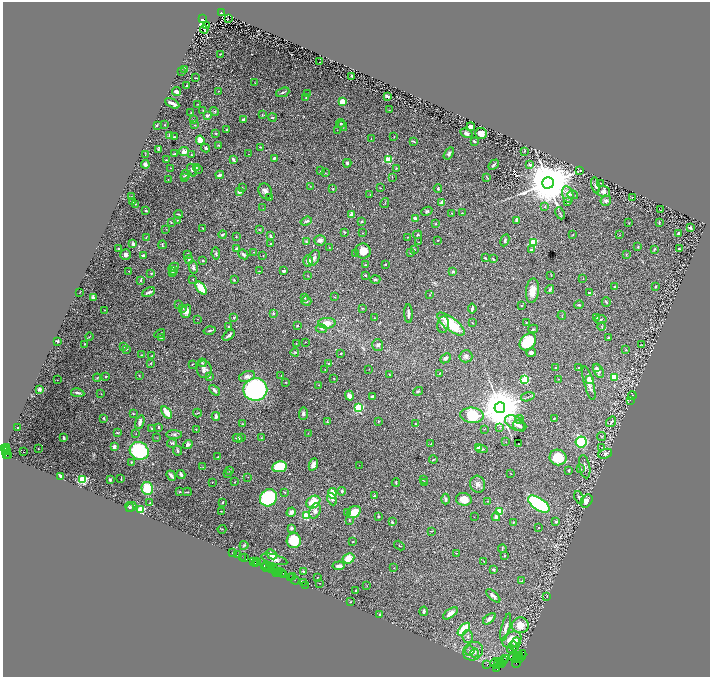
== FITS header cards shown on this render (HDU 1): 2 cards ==
NAXIS1  =                 1415
NAXIS2  =                 1349

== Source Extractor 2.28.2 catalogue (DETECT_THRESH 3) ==
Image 1415 x 1349 px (HDU 1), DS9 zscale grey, zoomed out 1/2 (1 PNG px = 2 x 2 image px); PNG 712 x 679 px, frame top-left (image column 2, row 1349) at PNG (3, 2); each listed source drawn as its Kron ellipse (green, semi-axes under 4 px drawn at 4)
Background 0.704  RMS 0.022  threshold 0.0646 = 3 sigma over >= 5 px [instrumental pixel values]
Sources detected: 535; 41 cannot appear on this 1/2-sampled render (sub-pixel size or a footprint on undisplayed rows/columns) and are neither listed nor drawn; the other 494 listed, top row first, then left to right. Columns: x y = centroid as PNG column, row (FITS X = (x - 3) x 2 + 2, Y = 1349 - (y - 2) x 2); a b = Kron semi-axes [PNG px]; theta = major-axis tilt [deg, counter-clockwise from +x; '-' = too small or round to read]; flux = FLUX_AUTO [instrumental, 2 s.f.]
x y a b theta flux
221 12 3 2 - 2800
202 19 4 3 - 470
228 19 2 1 - 1.4
207 25 2 1 - 4.1
204 29 4 1 - 3.7
220 54 2 1 - 1.5
319 62 2 1 - 2.5
185 69 4 2 - 3.1
181 72 2 1 - 1.3
352 76 3 2 - 4
195 78 2 1 - 2.7
255 83 2 2 - 2
186 86 2 2 - 3.5
219 91 2 2 - 1.9
177 92 4 3 - 13
283 92 7 2 20 8.1
307 94 2 1 - 1.3
387 96 3 2 - 15
306 98 2 1 - 2.2
342 102 4 3 - 53
172 103 7 2 -28 20
198 104 3 2 - 1.8
203 110 2 2 - 2.5
389 110 2 2 - 1.7
215 111 5 3 - 6.3
191 113 2 2 - 2
262 115 3 3 - 3.2
207 116 3 3 - 15
272 117 4 2 - 3.6
244 119 4 2 - 9.5
193 120 3 2 - 1.5
340 123 4 3 - 4.1
157 125 3 2 - 8.5
165 125 2 2 - 1.8
195 125 3 3 - 2.8
343 126 5 3 - 5.2
471 127 4 4 - 24
226 129 2 2 - 3.1
337 130 2 1 - 1.1
466 133 6 4 -28 12
481 133 6 5 - 37
216 134 2 2 - 3.5
170 135 3 3 - 9.4
175 137 2 2 - 2.6
394 137 3 2 - 1.6
371 139 2 2 - 1.1
200 140 5 3 - 58
413 141 4 2 - 4.9
474 141 3 2 - 5.4
218 145 3 2 - 3.2
260 147 3 2 - 2.8
206 148 4 3 - 7.1
158 149 4 2 - 3.5
524 151 2 2 - 3.6
184 152 5 4 - 24
175 154 3 2 - 5.3
248 154 2 1 - 0.93
449 154 6 4 56 9.2
145 155 2 2 - 1.4
192 155 3 2 - 2.7
274 158 3 2 - 11
166 160 2 2 - 4.2
233 160 4 2 - 13
388 160 3 3 - 220
347 163 4 3 - 5.6
145 164 4 3 - 14
493 165 6 3 47 6.5
530 165 2 2 - 18
196 167 3 3 - 6.3
171 168 2 2 - 1.4
396 168 3 2 - 2.2
199 169 4 3 - 2.6
192 170 6 4 -69 8.2
321 171 3 2 - 2.6
580 171 4 2 - 2.2
325 173 3 3 - 3.2
185 175 5 2 - 5.9
220 175 4 2 - 11
392 177 3 2 - 1.3
487 177 4 1 - 2.5
185 178 3 2 - 1.5
168 179 3 1 - 1.3
548 183 6 5 - 32000
600 183 3 2 - 2.7
595 185 8 3 -79 9.2
310 186 3 2 - 1.3
242 187 2 2 - 1.8
381 188 2 1 - 1.6
438 188 4 3 - 6.7
333 189 3 3 - 3
265 191 8 6 -64 15
239 192 2 2 - 36
604 192 6 5 - 21
568 194 8 5 -78 37
370 195 2 2 - 1.6
573 195 5 2 - 4
131 197 3 3 - 2.4
633 197 4 2 - 3.6
270 198 3 2 - 2.5
132 201 2 2 - 4.3
606 201 5 5 - 12
567 202 3 3 - 12
385 203 5 1 - 1.9
442 203 4 3 - 23
135 204 2 1 - 1.3
545 207 4 3 - 3.5
263 208 2 1 - 1.6
661 210 2 1 - 1.9
146 211 2 2 - 3.3
427 211 6 4 23 7.1
451 213 2 1 - 1.4
462 213 2 2 - 1.8
560 213 6 2 -65 4.2
178 214 4 2 - 4.7
352 214 4 3 - 13
416 219 3 2 - 33
177 220 2 2 - 1.7
516 220 4 2 - 5.8
306 221 6 3 19 8.5
171 222 3 2 - 2.5
361 222 4 2 - 2.7
659 222 3 2 - 4.2
629 223 4 2 - 1.9
436 224 4 3 - 4
690 228 3 2 - 7.4
166 229 2 1 - 1.2
203 229 2 2 - 3.3
259 230 4 2 - 3.2
344 232 3 2 - 3.7
363 233 2 1 - 1.8
678 233 4 3 - 7.6
223 234 4 3 - 5.3
573 234 3 2 - 2.1
418 235 4 3 - 4.3
619 235 3 2 - 2.2
271 236 3 2 - 4.4
236 237 2 2 - 1.8
408 237 2 2 - 1.5
146 238 3 3 - 2.8
320 240 6 5 - 13
438 240 2 2 - 1.6
505 240 6 3 66 8.5
306 241 3 3 - 5.9
419 242 2 2 - 2
533 242 3 3 - 290
133 244 3 2 - 11
270 244 2 1 - 2.5
162 245 4 2 - 4.6
329 247 2 2 - 1.4
638 247 4 3 - 3.8
119 248 2 2 - 4.5
236 248 3 2 - 6.6
414 249 3 2 - 1.7
654 249 4 2 - 4.9
679 249 3 2 - 5
531 250 3 3 - 7.7
363 251 8 7 - 56
254 252 2 1 - 1.9
216 253 6 3 -81 6.2
356 253 3 3 - 3.4
410 253 2 2 - 3.6
188 254 2 2 - 13
243 254 5 3 - 11
125 255 5 5 - 13
263 255 2 1 - 1.1
626 255 3 2 - 2
143 256 3 2 - 9.5
314 258 8 5 68 13
485 258 2 2 - 3.3
189 259 4 3 - 9.2
493 259 3 2 - 5.8
203 261 3 2 - 5.3
308 261 5 5 - 17
365 265 2 2 - 3.3
385 265 2 2 - 4.2
174 267 5 3 - 7.5
193 267 6 4 -81 9.4
173 270 3 2 - 4.5
129 271 2 1 - 1.9
259 271 2 2 - 2.4
283 271 3 2 - 9
173 272 4 3 - 3.8
453 272 3 2 - 9
151 273 3 2 - 2.3
366 275 2 2 - 4.5
551 275 3 1 - 1.3
308 276 3 2 - 1.8
193 279 2 1 - 2.2
375 279 5 3 - 5.5
583 279 2 1 - 1.1
141 280 3 2 - 7.9
234 280 2 2 - 2.2
656 286 2 2 - 8.7
614 287 4 3 - 4.1
201 288 7 4 -51 85
550 290 4 3 - 8.6
532 291 12 6 83 47
80 292 3 2 - 1.7
149 292 7 2 25 10
589 293 2 2 - 5.2
429 295 3 2 - 1.8
334 297 2 2 - 1.5
93 298 4 3 - 7.2
304 298 4 2 - 4
306 301 5 4 - 8.5
606 302 5 2 - 4.4
178 305 2 1 - 1.2
521 305 2 2 - 2.9
579 305 5 2 - 4.3
183 308 3 2 - 4.5
362 308 3 2 - 3.8
472 309 5 2 - 17
105 310 3 2 - 2
186 311 7 5 68 22
273 313 3 3 - 6.4
408 314 9 3 -87 12
562 316 4 2 - 2.6
234 318 3 2 - 4.3
374 318 2 1 - 2
597 318 4 3 - 3
197 319 2 1 - 1.5
601 319 6 4 9 6.3
327 323 8 5 3 37
472 323 2 1 - 2.4
526 323 2 2 - 4.1
443 324 8 6 81 19
451 324 16 6 -38 170
297 325 2 2 - 3.4
229 327 2 2 - 4.4
602 327 4 2 - 3
321 328 5 3 - 8.4
533 329 5 3 - 4.5
209 330 6 3 15 5.7
160 334 6 2 29 4.5
229 335 7 2 39 14
89 336 4 1 - 1.8
161 338 4 2 - 2.6
608 338 3 2 - 4.4
57 341 3 2 - 4.7
305 342 2 1 - 1.7
528 342 9 7 48 180
296 343 2 1 - 1.1
85 344 2 2 - 1.8
378 345 6 5 - 11
641 345 3 2 - 1.8
123 346 2 2 - 7.6
126 349 3 2 - 3.2
625 350 2 2 - 2.3
295 352 4 3 - 3.4
531 352 5 4 - 15
341 353 2 2 - 5.9
141 355 3 2 - 1.9
152 356 2 2 - 4.7
466 356 6 6 - 14
445 358 6 3 41 9.1
151 363 3 2 - 3
202 363 4 3 - 4
329 363 2 2 - 4
192 364 2 1 - 1.7
578 367 2 2 - 2.9
556 368 2 2 - 6.7
597 368 4 3 - 8.2
204 369 9 7 -74 19
369 369 3 1 - 1.2
325 370 2 1 - 1.1
598 371 7 4 -62 17
439 373 2 2 - 2.5
139 375 2 2 - 2.2
281 375 2 1 - 2.7
389 375 3 2 - 1.7
247 376 8 5 18 20
106 377 2 2 - 3.4
209 377 4 3 - 3.7
614 377 3 2 - 160
97 378 4 3 - 3
334 378 2 2 - 2
525 379 3 3 - 340
559 379 2 2 - 1.5
589 379 2 2 - 110
57 380 2 1 - 0.74
286 383 3 2 - 2.2
589 383 17 5 -75 34
318 385 3 2 - 2.1
39 389 4 3 - 14
255 389 12 11 - 830
214 390 6 3 -48 12
418 391 5 3 - 5.6
78 393 7 3 -10 9.3
101 394 2 2 - 1.6
349 396 5 4 - 18
632 396 4 2 - 2.5
372 397 3 3 - 13
528 397 7 1 14 4.6
630 400 3 2 - 1.3
359 408 3 3 - 460
500 408 5 5 - 23000
167 412 7 3 -54 64
133 413 3 2 - 2.9
197 413 4 2 - 3.2
303 413 6 4 89 16
472 415 12 7 -6 180
216 416 4 2 - 9.3
104 418 4 3 - 3.4
554 419 2 2 - 3.9
520 420 4 3 - 3.8
378 421 3 3 - 2.3
140 422 7 3 70 22
327 422 4 3 - 3.2
611 422 6 3 54 9.8
516 423 11 6 -29 26
242 424 3 3 - 2.2
415 424 3 2 - 2.9
519 426 6 5 - 12
158 427 3 2 - 6.9
500 427 3 2 - 2.2
17 428 2 2 - 3
152 428 4 2 - 2.9
484 429 3 2 - 1.4
196 430 3 2 - 1.8
117 433 4 2 - 4.3
308 433 2 2 - 1.3
136 434 2 2 - 1.5
174 435 8 4 0 9.9
601 436 4 1 - 2.4
157 437 3 2 - 1.5
242 437 2 2 - 1.7
63 438 3 2 - 6.7
238 438 5 4 - 9.5
261 438 2 2 - 1.6
506 442 2 2 - 1.2
581 442 5 5 - 360
172 443 5 3 - 4.9
188 444 5 3 - 9.3
431 444 3 2 - 2.2
518 444 2 1 - 2.3
114 446 3 2 - 20
6 447 4 2 - 85
602 447 2 2 - 2.2
4 448 3 1 - 75
38 448 2 1 - 1.6
479 448 3 3 - 16
481 449 6 3 -7 8.7
6 451 4 3 - 520
139 451 10 8 -34 340
178 451 5 3 - 5.9
24 452 2 1 - 9.7
605 454 7 4 18 11
6 455 2 1 - 18
9 456 2 1 - 3.4
218 457 2 1 - 1.8
558 457 8 7 - 100
433 459 4 2 - 4.6
131 462 2 2 - 2.7
313 464 6 4 66 20
359 465 2 1 - 0.94
203 467 2 2 - 1.4
279 467 7 5 10 160
585 467 12 5 -79 16
580 469 3 2 - 3.1
230 470 4 2 - 4.8
569 470 3 2 - 5.3
228 473 3 2 - 2
510 473 3 2 - 1.5
181 474 4 2 - 11
171 476 5 2 - 11
61 477 4 2 - 26
248 477 2 1 - 0.74
121 479 3 1 - 2.1
83 480 3 3 - 490
110 480 3 2 - 4.5
423 480 2 2 - 1.6
212 482 2 1 - 1.3
235 482 2 1 - 2
424 482 3 2 - 1.6
396 483 4 2 - 3.3
478 484 8 7 - 18
147 488 6 5 - 130
342 491 4 4 - 5.3
180 492 2 2 - 2.6
187 492 4 2 - 2.8
285 492 3 2 - 3.4
332 493 5 4 - 58
375 496 3 2 - 4.5
579 497 6 4 -68 9.9
268 498 9 8 - 360
332 499 6 4 -63 11
445 499 5 3 - 7.2
464 499 8 6 -14 47
487 501 3 2 - 1.6
586 501 7 5 52 31
223 502 2 2 - 4.7
313 502 7 6 - 80
150 503 3 2 - 2.6
539 504 12 6 -34 700
129 507 5 4 - 6.7
131 507 5 4 - 7.6
141 509 3 3 - 350
221 511 3 2 - 2.7
315 511 8 5 69 19
499 511 3 3 - 220
291 512 5 4 - 17
348 512 2 2 - 2.5
354 512 7 5 38 81
306 516 3 3 - 280
378 516 3 3 - 3.3
474 517 2 1 - 0.89
496 517 4 3 - 20
349 520 4 3 - 3.9
392 522 3 2 - 4.3
513 522 3 2 - 3.8
556 522 3 3 - 7.2
538 527 2 2 - 3.1
291 528 3 3 - 7.2
222 529 4 1 - 1.9
431 531 3 2 - 2.7
294 540 7 7 - 130
353 542 3 2 - 1.7
244 545 4 4 - 5
399 545 6 1 -30 1.8
502 549 4 2 - 3.8
232 553 2 1 - 60
457 553 2 1 - 1.1
272 554 6 3 -44 48
237 555 3 1 - 100
504 555 2 2 - 4.4
242 557 3 1 - 44
245 558 2 1 - 82
348 558 6 5 - 47
274 559 13 5 -15 21
257 561 2 1 - 13
484 561 2 2 - 1.6
254 562 2 1 - 34
255 563 2 1 - 45
258 563 3 1 - 72
266 566 3 2 - 140
339 566 6 3 5 22
266 567 4 1 - 150
270 567 3 2 - 98
272 567 2 2 - 170
394 568 3 2 - 1.4
274 569 3 1 - 85
493 569 3 3 - 4.9
271 570 2 1 - 51
276 571 4 2 - 60
279 571 3 2 - 180
303 571 3 2 - 3.5
277 572 2 2 - 49
281 573 3 1 - 140
283 574 2 1 - 29
293 577 2 1 - 32
317 577 2 1 - 1.4
290 578 3 2 - 49
295 580 4 1 - 46
522 581 3 3 - 3.4
304 582 3 1 - 110
319 583 2 1 - 1.2
305 585 2 1 - 44
367 586 2 1 - 1
356 590 2 2 - 2.6
493 596 9 3 -41 11
547 597 2 1 - 1
351 602 2 2 - 1.8
424 611 4 3 - 9.8
450 613 8 4 35 30
380 615 3 3 - 8.2
489 619 7 3 39 18
520 625 8 8 - 63
506 627 14 4 76 24
464 629 8 3 47 170
468 636 6 5 - 12
512 640 10 7 30 83
516 643 5 4 - 28
514 646 5 4 - 10
510 649 2 1 - 1.9
469 651 5 5 - 8.9
473 651 10 9 - 34
475 653 4 3 - 6.2
519 655 2 2 - 2700
522 655 5 2 - 680
515 656 6 2 10 3400
517 656 2 2 - 530
516 658 2 2 - 3700
519 658 2 2 - 180
506 659 2 1 - 200
500 661 2 1 - 68
503 661 4 2 - 83
516 662 6 1 69 1100
496 663 5 1 - 510
498 663 2 1 - 100
501 663 2 1 - 33
487 665 2 2 - 72
497 665 3 2 - 470
500 665 2 1 - 47
497 668 2 2 - 83
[41 sub-pixel or undisplayed-footprint detections neither listed nor drawn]